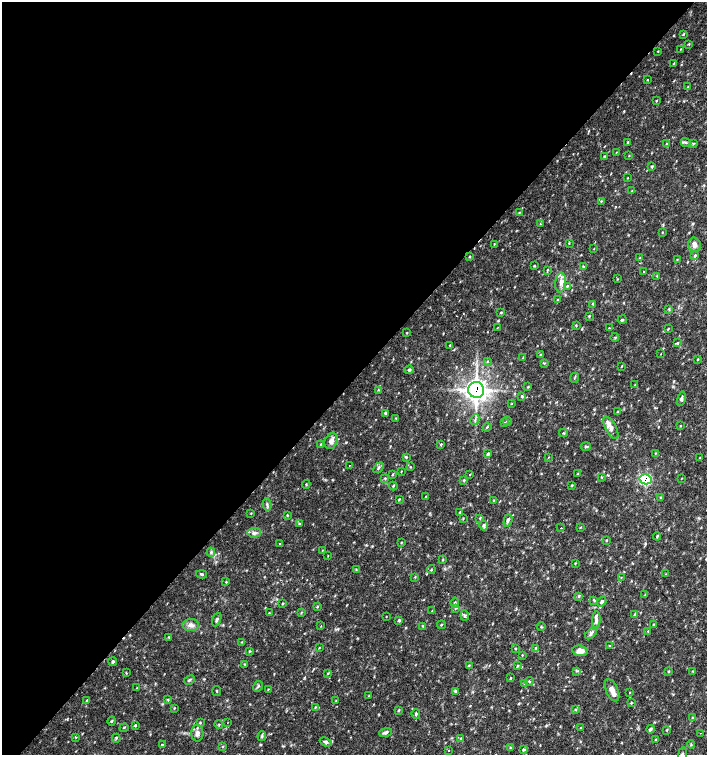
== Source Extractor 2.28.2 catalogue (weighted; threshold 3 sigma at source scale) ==
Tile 5 of 4 x 4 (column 1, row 2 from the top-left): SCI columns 226-1634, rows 3013-4517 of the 6023 x 6029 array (HDU 1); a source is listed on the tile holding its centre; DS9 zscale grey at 2 x 2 block average (1 PNG px = mean of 2 x 2 image px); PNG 709 x 757 px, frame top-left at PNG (2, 2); each listed source drawn as its Kron ellipse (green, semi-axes under 4 px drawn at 4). Shown black and unused: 50% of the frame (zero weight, under 2 of 3 exposures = <1% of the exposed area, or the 3 px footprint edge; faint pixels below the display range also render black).
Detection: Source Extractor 2.28.2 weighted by HDU 2 'WHT'; one run over the whole footprint, this tile lists its part. Background 0.0332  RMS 0.0037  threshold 0.0166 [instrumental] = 3 sigma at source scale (4.5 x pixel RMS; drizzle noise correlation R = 1.50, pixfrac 1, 0.0396/0.0396 arcsec/px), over >= 5 px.
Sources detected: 231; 1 cosmic-ray / hot-pixel residue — neither listed nor drawn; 6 inside a brighter listed object's ellipse — not listed separately; the other 224 listed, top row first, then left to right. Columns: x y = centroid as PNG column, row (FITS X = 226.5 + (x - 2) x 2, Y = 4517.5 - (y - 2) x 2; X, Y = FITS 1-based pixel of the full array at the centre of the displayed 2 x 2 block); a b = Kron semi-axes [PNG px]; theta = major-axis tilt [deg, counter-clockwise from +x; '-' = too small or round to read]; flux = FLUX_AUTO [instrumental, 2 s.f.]
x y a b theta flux
683 34 4 3 - 0.8
689 44 3 2 - 0.71
681 49 3 2 - 0.36
658 51 3 2 - 0.45
674 63 4 2 - 0.53
647 80 2 2 - 4.2
688 87 3 2 - 0.64
656 100 3 2 - 0.63
685 142 5 3 - 1.2
627 143 2 2 - 0.96
667 143 3 2 - 0.49
693 144 4 2 - 0.81
616 152 3 2 - 0.41
604 156 3 2 - 0.59
629 156 3 2 - 0.47
652 166 3 3 - 1.2
628 178 2 2 - 0.5
632 191 3 2 - 0.48
601 201 3 2 - 0.5
519 212 4 2 - 0.65
541 224 4 2 - 0.49
662 232 3 2 - 0.51
569 243 3 2 - 0.62
494 244 4 2 - 0.49
695 245 7 6 - 3.9
594 249 2 2 - 0.38
470 256 3 3 - 0.71
695 256 3 3 - 1.3
640 258 3 2 - 0.43
677 260 3 2 - 0.56
534 266 4 2 - 0.72
583 266 4 2 - 0.77
547 270 3 3 - 0.68
644 272 2 2 - 0.58
657 276 3 2 - 0.58
617 279 3 2 - 0.51
561 282 10 5 84 4.8
567 286 3 3 - 0.87
558 300 3 2 - 0.61
593 304 4 2 - 0.87
669 309 4 2 - 0.77
501 312 3 2 - 0.69
589 316 3 3 - 0.77
622 320 4 3 - 1.1
576 326 3 2 - 0.56
497 328 3 2 - 0.37
609 328 3 2 - 0.47
668 329 4 2 - 0.57
407 333 3 2 - 0.51
615 337 4 2 - 0.79
677 343 3 3 - 0.68
450 345 2 2 - 0.49
661 354 3 2 - 0.32
540 355 3 3 - 0.64
523 358 3 2 - 0.72
698 359 3 2 - 0.62
487 361 3 3 - 0.64
544 363 3 2 - 0.77
622 366 3 2 - 0.68
409 370 5 4 - 1.6
575 378 5 2 - 0.68
635 385 3 3 - 0.63
528 387 3 2 - 0.8
378 390 3 2 - 0.63
476 390 8 8 - 410
522 396 4 3 - 1
681 399 7 4 79 2.3
512 404 3 2 - 0.45
617 412 3 2 - 0.53
385 413 3 2 - 1.3
396 418 3 2 - 0.64
475 419 5 2 - 1.3
507 421 4 3 - 0.97
504 423 3 3 - 0.72
681 426 2 2 - 0.47
487 427 4 2 - 0.77
611 428 12 5 -62 4.5
563 433 4 3 - 0.88
331 441 8 6 64 4.6
321 444 4 2 - 0.6
441 444 3 3 - 0.96
586 446 5 3 - 1.2
655 453 3 2 - 0.46
488 454 3 2 - 2
406 457 4 3 - 0.92
548 457 3 2 - 0.41
700 457 3 2 - 0.45
349 466 2 2 - 0.32
410 467 3 2 - 0.52
378 468 6 3 49 1.7
401 471 3 2 - 0.44
392 474 3 2 - 0.57
470 474 2 2 - 2
578 474 3 2 - 0.73
601 477 3 2 - 0.68
682 478 3 2 - 0.39
385 479 3 2 - 0.61
645 479 6 5 - 56
464 480 3 2 - 0.83
306 484 4 2 - 0.56
572 485 4 2 - 0.67
393 486 4 2 - 0.79
426 497 3 2 - 0.63
661 498 4 2 - 0.62
399 499 4 2 - 0.73
493 501 3 2 - 0.51
267 505 6 3 -80 1.7
460 512 3 2 - 0.58
251 513 2 2 - 0.48
287 515 4 2 - 0.65
480 518 3 3 - 0.69
463 519 3 2 - 0.54
508 520 6 4 72 2
299 524 3 3 - 0.75
484 526 5 4 - 2.6
561 528 2 2 - 1
580 528 3 2 - 0.59
254 533 7 4 5 2.7
657 536 4 2 - 0.94
606 541 3 2 - 0.58
401 542 3 2 - 0.61
280 544 2 2 - 0.95
322 550 3 2 - 0.41
211 552 4 4 - 1.4
328 556 3 2 - 0.39
443 559 4 2 - 0.68
575 563 3 3 - 0.63
356 570 4 2 - 0.48
431 570 4 2 - 0.68
202 574 5 3 - 1.1
666 574 3 2 - 0.47
415 577 3 2 - 0.59
621 577 3 2 - 0.42
226 582 3 2 - 0.54
645 595 3 2 - 0.54
578 596 4 3 - 0.92
594 600 4 3 - 0.93
602 602 5 4 - 2.8
455 603 5 3 - 1.2
282 604 3 3 - 0.76
317 607 3 3 - 0.92
455 608 3 2 - 0.58
432 611 3 2 - 0.41
269 613 3 2 - 0.6
301 613 4 2 - 0.61
635 614 3 3 - 0.94
465 615 5 4 - 1.6
386 616 2 2 - 0.43
217 620 7 3 69 1.9
399 620 4 3 - 1.2
596 620 9 4 84 2.8
653 624 3 2 - 0.54
191 625 8 6 -1 4.4
441 625 4 3 - 0.68
321 626 3 2 - 0.4
423 626 4 3 - 0.91
541 626 4 2 - 0.74
648 631 4 2 - 0.77
591 633 7 3 46 2
169 637 4 2 - 0.75
241 642 2 2 - 0.48
609 646 3 2 - 0.68
319 647 2 2 - 0.51
536 648 4 2 - 0.81
515 649 3 2 - 0.53
249 651 3 2 - 0.67
580 651 7 5 -8 6.6
522 655 3 2 - 0.56
113 662 4 3 - 1.4
244 664 3 2 - 0.62
469 665 3 3 - 0.76
518 665 3 3 - 0.82
577 671 3 2 - 0.72
692 671 3 2 - 0.62
669 672 3 2 - 0.64
126 673 4 2 - 0.66
328 674 3 2 - 0.48
510 678 3 2 - 0.71
189 680 6 3 27 1.3
529 681 4 2 - 0.74
525 684 3 3 - 0.68
258 686 5 3 - 1.3
137 688 3 2 - 0.52
268 689 4 2 - 0.47
612 690 12 6 -65 5.2
217 691 5 2 - 0.67
456 691 4 3 - 1.2
630 692 3 2 - 0.38
369 696 3 2 - 0.54
168 700 3 3 - 0.77
336 700 3 2 - 0.48
87 701 4 3 - 1.3
631 703 3 3 - 0.74
315 707 3 2 - 0.62
174 708 3 2 - 0.62
576 709 4 3 - 0.95
398 710 4 2 - 0.83
416 714 5 2 - 1.1
692 718 3 2 - 0.62
112 721 4 3 - 0.95
200 723 3 3 - 0.9
227 723 2 2 - 0.25
135 725 4 3 - 0.91
219 725 4 2 - 0.59
124 728 4 3 - 0.82
581 728 3 2 - 0.62
651 729 4 3 - 1.6
666 730 3 2 - 0.64
386 732 6 4 17 2.2
197 733 8 6 -89 4
700 733 2 2 - 0.28
262 736 5 3 - 1.5
76 737 4 2 - 0.8
116 738 4 2 - 0.81
461 738 3 2 - 0.6
656 739 4 2 - 0.8
326 742 6 4 -22 2
691 744 4 2 - 0.67
162 745 3 2 - 0.94
223 746 3 2 - 0.56
510 748 3 2 - 0.59
523 750 3 3 - 1.1
448 751 2 2 - 0.75
682 754 7 4 79 2
Overlapping masked pixels (flux is a lower limit): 2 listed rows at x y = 476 390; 645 479
Isophote crosses this tile's border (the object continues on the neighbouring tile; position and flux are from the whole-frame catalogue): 1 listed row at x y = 682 754
Diffuse or blended objects may show on this block-average render without a row.